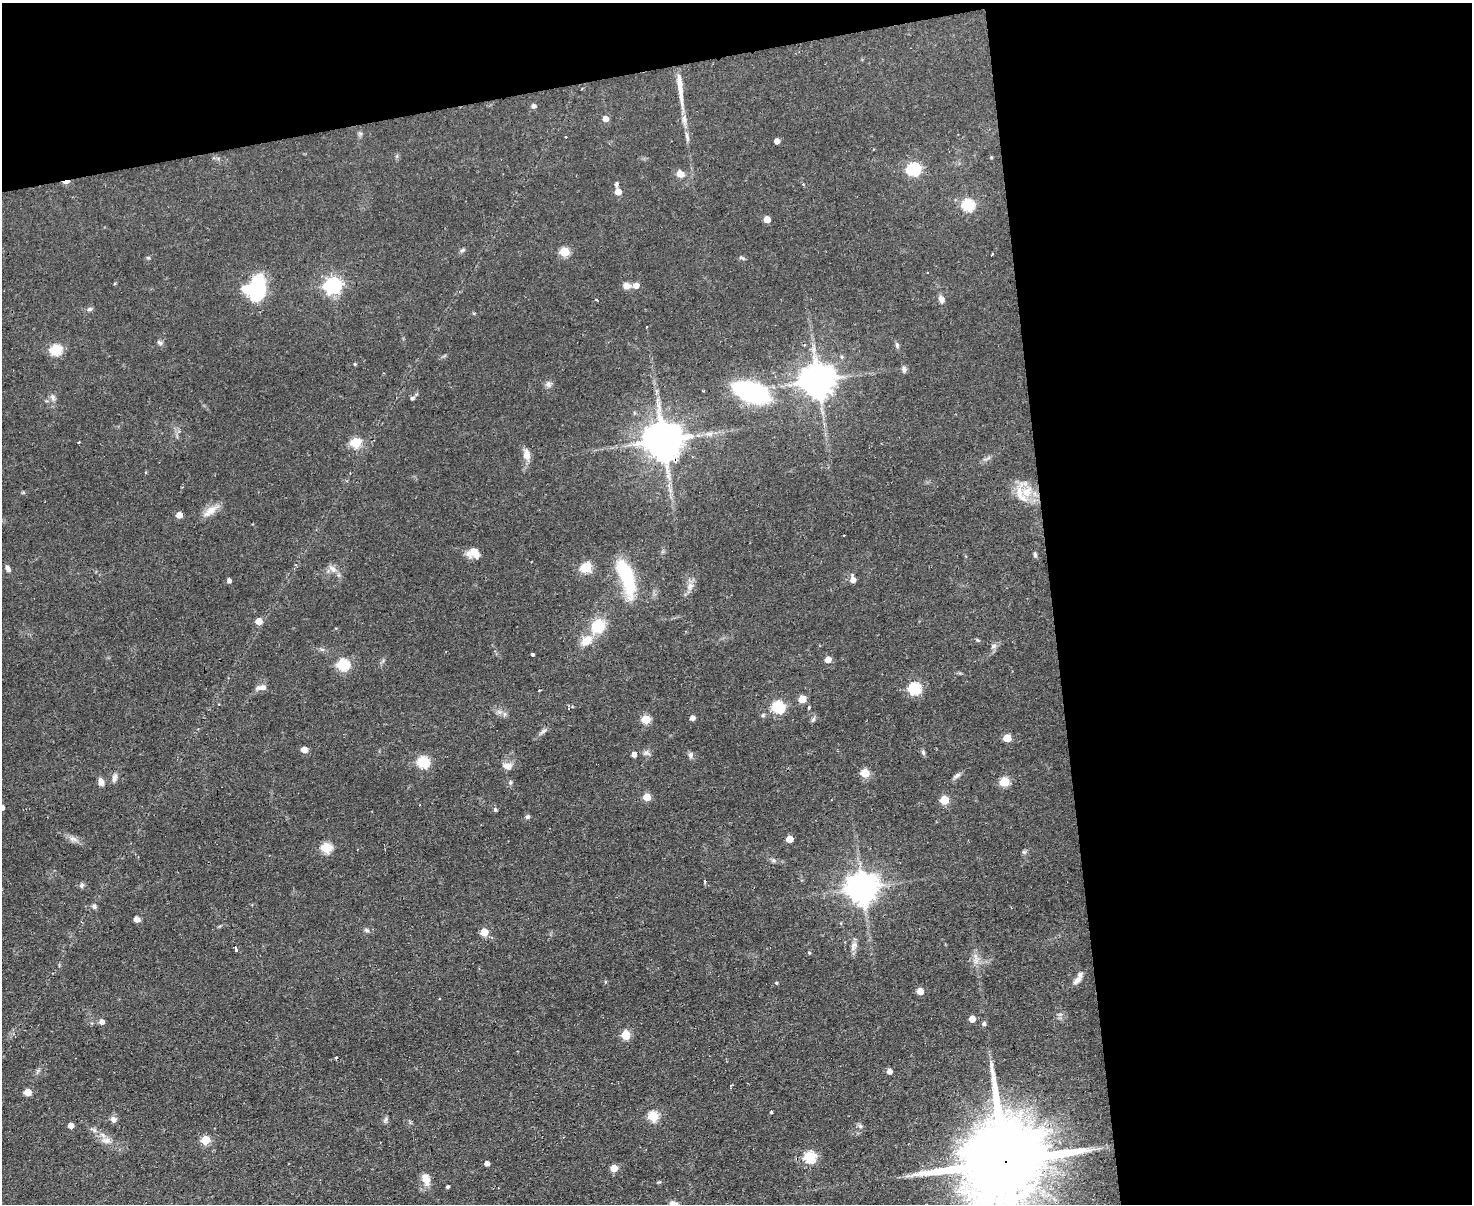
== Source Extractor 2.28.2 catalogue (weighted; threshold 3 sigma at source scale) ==
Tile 3 of 3 x 4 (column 3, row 1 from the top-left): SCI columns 3184-4653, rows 3609-4810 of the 4782 x 4810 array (HDU 1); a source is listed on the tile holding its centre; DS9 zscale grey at full resolution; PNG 1474 x 1206 px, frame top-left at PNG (2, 3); no overlay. Shown black and unused: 34% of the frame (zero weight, under 2 of 3 exposures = <1% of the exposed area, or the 3 px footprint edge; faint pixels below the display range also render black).
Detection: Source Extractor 2.28.2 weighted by HDU 2 'WHT'; one run over the whole footprint, this tile lists its part. Background 0.0587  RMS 0.0058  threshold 0.0261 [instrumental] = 3 sigma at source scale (4.5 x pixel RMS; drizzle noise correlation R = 1.50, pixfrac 1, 0.05/0.05 arcsec/px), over >= 5 px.
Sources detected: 138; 2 inside a brighter object's white glare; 4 cosmic-ray / hot-pixel residue — not listed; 4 inside a brighter listed object's ellipse — not listed separately; the other 128 listed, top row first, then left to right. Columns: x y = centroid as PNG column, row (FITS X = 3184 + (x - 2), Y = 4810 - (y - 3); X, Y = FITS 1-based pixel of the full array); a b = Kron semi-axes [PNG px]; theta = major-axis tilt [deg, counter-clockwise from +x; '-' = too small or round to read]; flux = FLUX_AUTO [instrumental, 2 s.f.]
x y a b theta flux
680 89 38 7 -82 10
533 106 5 5 - 1.9
605 119 5 5 - 4.8
360 134 6 6 - 1.2
687 136 15 4 -75 2.3
777 141 4 4 - 3.6
913 169 6 6 - 75
680 173 9 7 -30 4.5
66 182 8 4 13 6.7
616 184 4 3 - 11
618 192 5 5 - 7.5
968 205 6 6 - 53
767 219 5 5 - 6.7
462 250 7 5 22 1.1
564 252 5 5 - 25
741 258 8 4 -20 0.96
927 272 3 2 - 0.65
333 285 7 6 - 180
626 285 9 7 -15 3.6
636 285 6 5 - 4.4
258 289 24 11 86 51
941 299 10 7 -71 2.5
596 300 3 3 - 2
89 309 7 5 18 1.2
160 343 8 6 -53 1.4
897 345 8 5 -75 1.3
55 350 6 5 - 48
355 364 4 4 - 0.6
904 369 9 6 -85 1.6
818 380 10 9 - 1300
548 384 9 7 -65 2
751 392 25 13 -19 100
53 397 11 6 -66 2.1
412 398 5 4 - 1.3
709 434 11 6 -6 2.5
663 440 11 10 - 1800
79 442 3 2 - 0.53
355 443 6 5 - 36
527 455 12 8 -82 5.2
1026 492 15 12 -15 11
210 511 21 10 41 6.4
179 515 5 5 - 5.5
475 553 16 12 -45 6.3
1035 554 7 5 -86 1.1
7 568 7 5 -58 2
586 568 6 5 - 37
332 569 13 8 -45 3.6
627 578 39 15 -73 37
853 579 7 5 -87 4
229 581 4 4 - 2.1
690 586 12 8 75 3.5
258 621 6 5 - 6.1
598 626 15 13 45 18
977 640 6 3 -70 0.65
586 641 17 11 46 8.2
993 646 9 5 28 1.7
533 654 3 3 - 1.2
828 660 5 5 - 5.2
343 664 6 6 - 50
262 687 13 8 8 3
914 688 6 6 - 57
539 690 3 2 - 1.2
802 699 5 5 - 9.3
778 707 6 6 - 65
809 707 4 3 - 0.83
569 708 4 3 - 0.97
505 714 7 4 90 1.2
692 718 5 4 - 2.3
645 719 5 5 - 20
543 731 12 5 33 1.8
1007 738 5 5 - 12
304 750 5 5 - 6.6
923 752 7 5 -69 1.1
646 753 10 6 -13 1.8
634 754 5 4 - 2.8
690 755 8 5 -85 1.4
423 762 6 6 - 54
507 766 12 9 -19 3.9
865 773 5 5 - 19
957 776 11 5 28 1.7
114 778 12 6 74 2.3
101 782 9 6 -72 3.3
1004 782 5 5 - 29
510 783 7 5 89 1.1
647 797 5 5 - 11
944 800 5 5 - 19
2 808 4 4 - 2.6
495 810 5 4 - 1.1
527 817 6 5 - 1.2
73 839 12 6 -15 2.8
789 839 5 5 - 9.7
326 848 6 5 - 37
1024 852 6 5 - 1.1
82 885 6 6 - 1.3
862 888 9 9 - 940
94 907 7 6 - 1.3
137 919 7 6 - 2.7
367 930 6 5 - 1.2
484 932 5 5 - 14
853 946 14 7 71 3.1
235 949 4 3 - 16
809 953 4 4 - 0.66
976 957 12 4 -64 2.2
1078 980 14 7 46 3.3
776 983 4 4 - 0.6
920 991 5 5 - 9
972 1019 5 5 - 6.1
101 1022 5 5 - 2.5
984 1024 5 5 - 1.5
626 1035 5 5 - 24
336 1057 3 3 - 1.5
889 1071 5 5 - 3.4
28 1092 5 5 - 11
771 1112 3 3 - 0.81
653 1116 5 5 - 32
113 1119 9 8 - 2.2
71 1125 5 4 - 4.5
860 1126 6 6 - 1.3
94 1130 7 4 -72 1.2
106 1140 14 8 4 3.9
205 1140 5 5 - 19
810 1157 6 6 - 54
1005 1162 33 19 -85 14000
487 1163 4 4 - 2.9
614 1168 5 5 - 9
427 1181 16 10 85 5
448 1187 3 3 - 0.89
673 1203 13 6 -8 2.8
Overlapping masked pixels (flux is a lower limit): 3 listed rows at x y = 66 182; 663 440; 1005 1162
Isophote crosses this tile's border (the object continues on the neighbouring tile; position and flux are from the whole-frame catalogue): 3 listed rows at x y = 2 808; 1005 1162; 673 1203